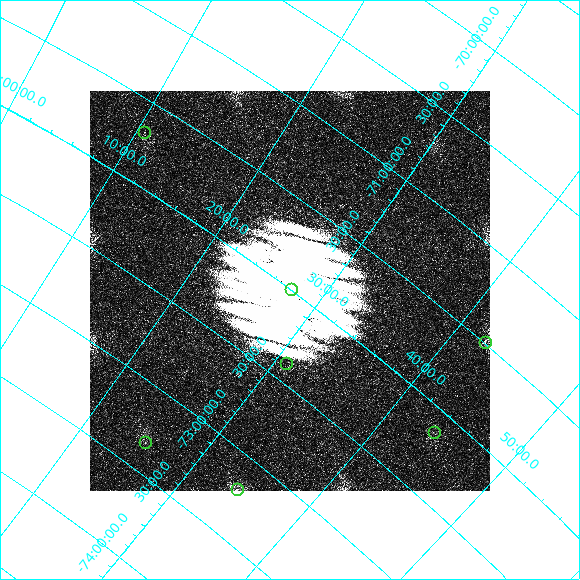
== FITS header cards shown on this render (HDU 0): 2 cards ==
NAXIS1  =                  400
NAXIS2  =                  400

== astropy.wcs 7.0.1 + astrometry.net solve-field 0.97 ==
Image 400 x 400 px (HDU 0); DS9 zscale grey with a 90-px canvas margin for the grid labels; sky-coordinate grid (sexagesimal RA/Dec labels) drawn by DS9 from the SOLVED WCS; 7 Tycho-2 reference stars matched to detected sources circled (green)
Header WCS: none
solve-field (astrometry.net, Tycho-2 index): SOLVED blind (the file carries no WCS)
Solved WCS: RA---TAN-SIP/DEC--TAN-SIP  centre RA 04:27:33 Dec -72:01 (66.89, -72.01 deg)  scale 22.8 arcsec/px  FOV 152.2' x 151.1'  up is -36 deg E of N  parity flipped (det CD > 0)
(file carries no celestial WCS; the grid is the blind solution)
Tycho-2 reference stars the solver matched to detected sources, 7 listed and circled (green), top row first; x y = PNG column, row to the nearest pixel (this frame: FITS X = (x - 90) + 1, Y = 400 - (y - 91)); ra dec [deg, ICRS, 3 dp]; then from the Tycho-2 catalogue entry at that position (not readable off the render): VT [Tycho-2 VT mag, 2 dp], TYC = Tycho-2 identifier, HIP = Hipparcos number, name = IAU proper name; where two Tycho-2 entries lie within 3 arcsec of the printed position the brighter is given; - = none
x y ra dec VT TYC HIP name
144 132 62.656 -71.692 9.36 9156-462-1 - -
291 289 66.897 -71.996 9.56 9157-625-1 - -
485 342 70.602 -71.496 8.28 9157-1557-1 21897 -
286 363 67.723 -72.387 8.84 9157-328-1 - -
434 432 70.963 -72.136 8.84 9157-106-1 22009 -
145 442 66.352 -73.326 9.30 9160-995-1 20639 -
237 489 68.564 -73.209 6.91 9160-1808-1 21300 -